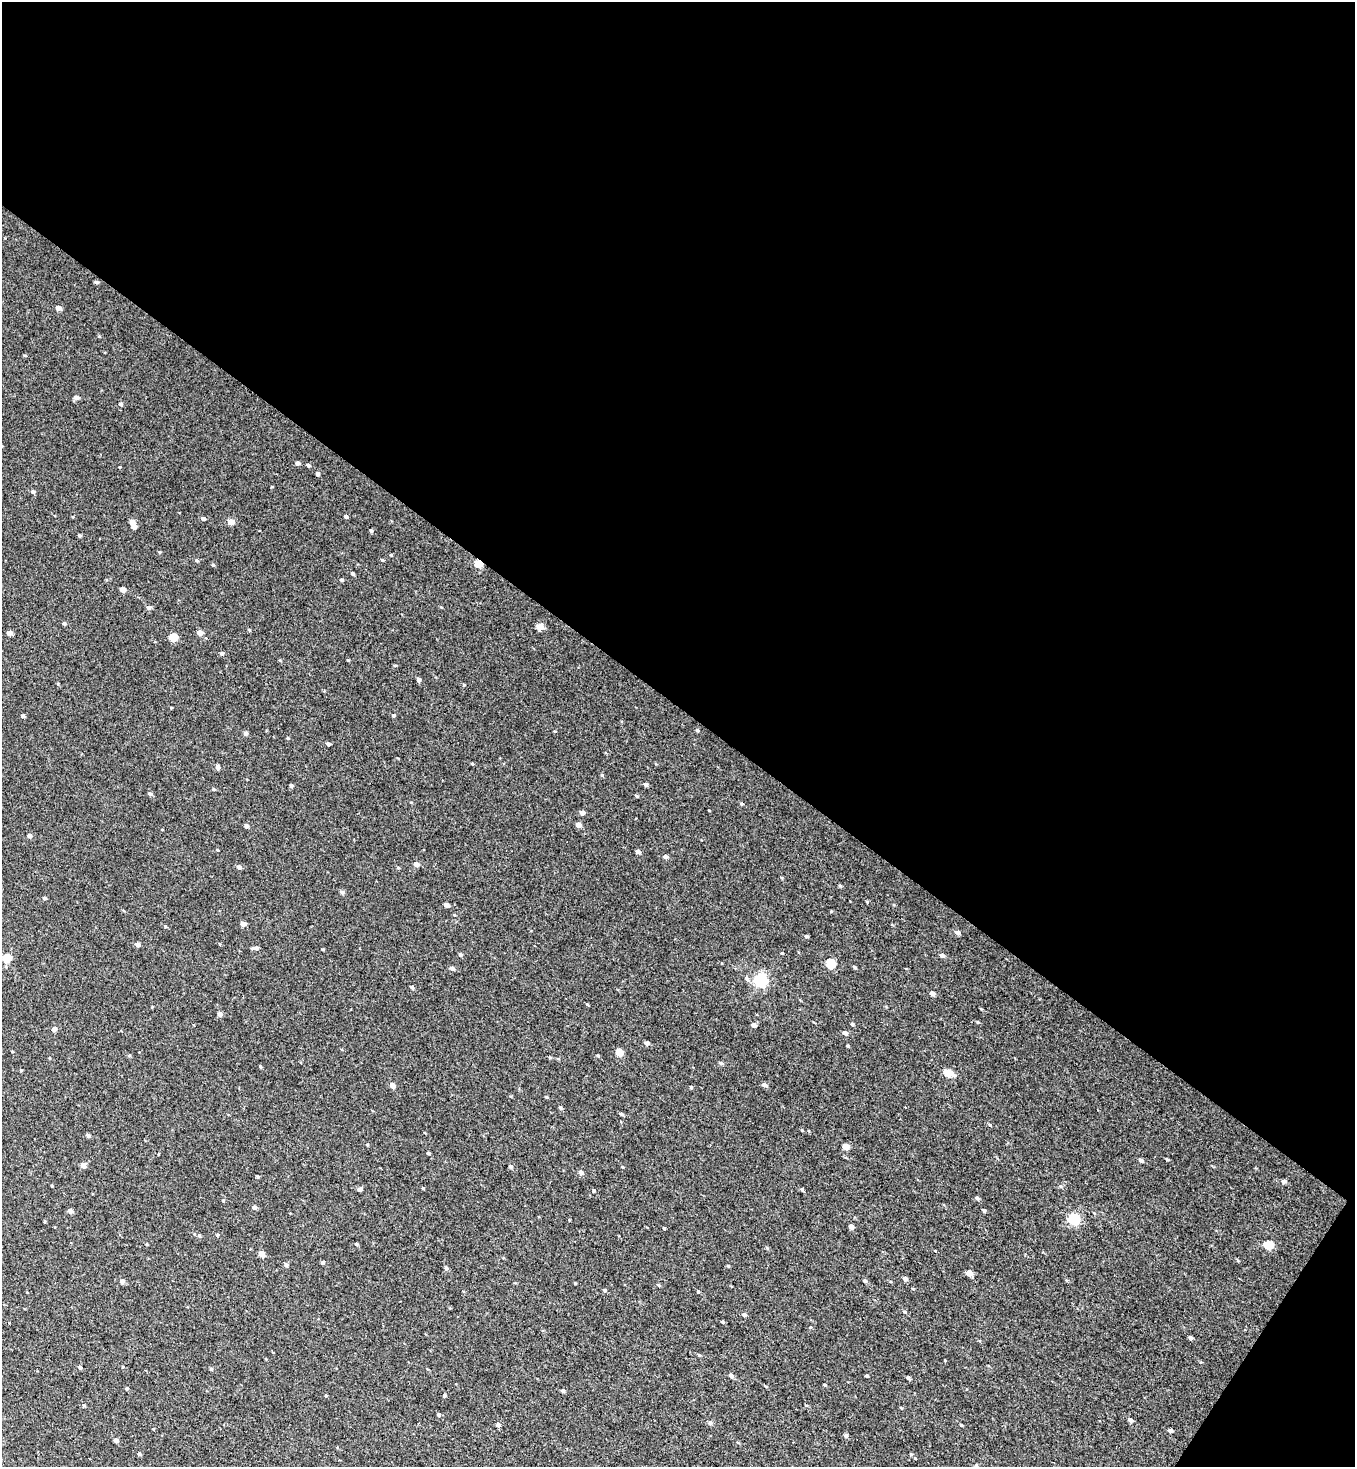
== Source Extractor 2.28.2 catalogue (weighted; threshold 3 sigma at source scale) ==
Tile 2 of 2 x 2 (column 2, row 1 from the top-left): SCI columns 1476-2828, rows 1466-2930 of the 2918 x 2930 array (HDU 1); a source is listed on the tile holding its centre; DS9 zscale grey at full resolution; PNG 1357 x 1469 px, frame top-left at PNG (2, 2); no overlay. Shown black and unused: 49% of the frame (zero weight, under 2 of 3 exposures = <1% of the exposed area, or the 3 px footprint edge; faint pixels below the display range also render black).
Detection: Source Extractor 2.28.2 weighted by HDU 2 'WHT'; one run over the whole footprint, this tile lists its part. Background 0.257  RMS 0.68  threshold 3.08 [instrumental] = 3 sigma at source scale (4.5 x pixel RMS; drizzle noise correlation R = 1.50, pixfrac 1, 0.05/0.05 arcsec/px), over >= 5 px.
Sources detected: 181; all 181 listed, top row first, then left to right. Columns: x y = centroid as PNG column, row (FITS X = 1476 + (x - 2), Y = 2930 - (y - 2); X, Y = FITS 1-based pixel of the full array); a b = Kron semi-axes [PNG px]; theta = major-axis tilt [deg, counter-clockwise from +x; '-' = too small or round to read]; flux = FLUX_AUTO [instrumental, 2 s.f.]
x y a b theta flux
96 282 5 3 - 120
58 308 5 4 - 390
25 355 5 3 - 53
76 397 6 5 - 240
121 404 5 4 - 130
297 463 4 4 - 230
308 465 5 4 - 130
120 467 4 2 - 49
318 474 4 4 - 160
33 492 5 4 - 150
346 517 4 4 - 170
203 519 4 4 - 160
132 522 5 4 - 350
231 522 5 4 - 810
134 526 5 4 - 400
371 531 4 3 - 99
79 535 4 3 - 96
159 552 4 3 - 68
196 560 4 4 - 79
382 560 4 3 - 62
478 563 5 4 - 1800
213 565 4 4 - 96
352 573 4 4 - 98
342 580 4 4 - 110
123 590 5 4 - 600
149 607 5 4 - 190
64 624 4 4 - 110
540 627 5 4 - 1300
249 630 4 3 - 72
9 633 4 4 - 450
199 633 4 4 - 600
173 637 5 4 - 2100
221 654 5 4 - 130
395 665 4 3 - 76
419 680 4 4 - 210
393 715 4 4 - 110
23 716 4 4 - 160
697 730 4 4 - 110
246 733 5 4 - 190
288 738 4 4 - 65
328 744 4 3 - 190
472 764 4 3 - 58
218 767 5 4 - 310
602 775 5 3 - 68
645 784 4 4 - 170
291 786 4 3 - 150
213 789 5 3 - 100
150 794 5 5 - 110
637 796 5 4 - 87
741 804 5 3 - 84
709 810 3 2 - 47
582 813 4 4 - 360
578 825 4 4 - 470
246 826 4 4 - 210
30 836 4 4 - 260
217 850 4 3 - 62
638 852 4 4 - 310
665 856 5 4 - 180
416 864 5 4 - 380
239 867 5 4 - 220
840 886 4 4 - 78
342 892 5 5 - 150
45 898 4 4 - 100
867 902 5 3 - 55
446 905 4 4 - 330
831 911 4 3 - 57
243 924 5 4 - 340
957 932 5 5 - 260
806 936 5 4 - 99
137 945 4 4 - 270
256 948 7 4 5 220
323 949 3 2 - 64
460 954 4 4 - 130
942 955 5 4 - 260
7 958 5 5 - 2600
831 964 5 5 - 3400
854 967 4 3 - 100
452 968 5 4 - 260
761 981 6 6 - 13000
412 987 5 4 - 120
932 993 5 4 - 390
587 1004 4 3 - 54
981 1009 5 3 - 51
220 1014 4 4 - 260
852 1024 3 3 - 98
754 1025 5 4 - 280
54 1029 5 4 - 300
845 1033 5 4 - 240
647 1043 4 4 - 240
848 1046 4 3 - 66
12 1051 3 3 - 56
619 1052 5 4 - 1300
129 1055 4 4 - 75
598 1056 4 4 - 65
721 1063 5 4 - 120
260 1066 5 3 - 77
21 1070 4 3 - 68
949 1073 6 4 -23 2000
392 1085 5 4 - 470
764 1085 5 4 - 260
691 1087 4 4 - 74
546 1097 4 3 - 75
560 1107 5 4 - 110
621 1114 5 4 - 100
802 1130 4 3 - 73
88 1135 4 4 - 190
367 1144 4 3 - 67
846 1147 5 4 - 910
428 1153 3 3 - 94
1167 1159 4 3 - 73
1141 1160 4 4 - 180
83 1166 4 4 - 480
510 1166 4 4 - 150
622 1167 4 3 - 61
581 1172 5 5 - 230
258 1177 3 3 - 71
1284 1181 5 4 - 240
1060 1186 5 5 - 96
423 1188 3 3 - 78
360 1189 4 4 - 210
802 1189 3 3 - 130
594 1191 4 4 - 99
977 1198 5 4 - 130
254 1207 4 4 - 230
984 1210 4 3 - 120
70 1211 5 5 - 240
1094 1213 5 3 - 61
1074 1219 6 5 - 7400
45 1222 3 3 - 61
851 1227 4 4 - 290
664 1228 3 3 - 110
199 1235 5 4 - 93
217 1235 5 4 - 80
146 1244 4 3 - 57
356 1244 4 3 - 94
1268 1245 5 5 - 2500
935 1251 3 3 - 130
261 1254 4 4 - 780
323 1262 4 3 - 140
286 1265 5 4 - 210
728 1266 5 3 - 58
446 1268 4 4 - 160
969 1273 5 4 - 920
905 1279 4 4 - 270
122 1281 4 4 - 310
864 1281 4 4 - 150
575 1283 3 2 - 58
658 1285 5 4 - 90
604 1290 4 4 - 110
698 1292 4 3 - 92
744 1315 5 4 - 210
722 1322 3 3 - 90
810 1327 4 3 - 55
1190 1338 4 3 - 250
699 1355 4 4 - 83
80 1367 4 4 - 160
123 1367 4 3 - 56
211 1369 4 4 - 88
731 1375 5 4 - 220
866 1376 3 3 - 110
908 1378 4 4 - 110
825 1385 4 3 - 82
765 1386 4 3 - 56
127 1389 4 4 - 100
966 1389 4 2 - 41
563 1391 4 4 - 150
326 1395 3 3 - 59
444 1396 4 3 - 110
84 1406 4 4 - 64
438 1415 4 4 - 150
1130 1420 5 4 - 280
710 1422 6 5 - 160
498 1425 4 4 - 230
961 1425 3 2 - 68
1170 1431 4 4 - 290
846 1435 5 4 - 170
116 1440 4 4 - 330
139 1454 4 4 - 130
911 1454 4 4 - 73
915 1458 3 3 - 60
976 1465 5 4 - 110
Overlapping masked pixels (flux is a lower limit): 1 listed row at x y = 478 563
Isophote crosses this tile's border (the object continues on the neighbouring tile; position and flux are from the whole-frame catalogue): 1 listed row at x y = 976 1465